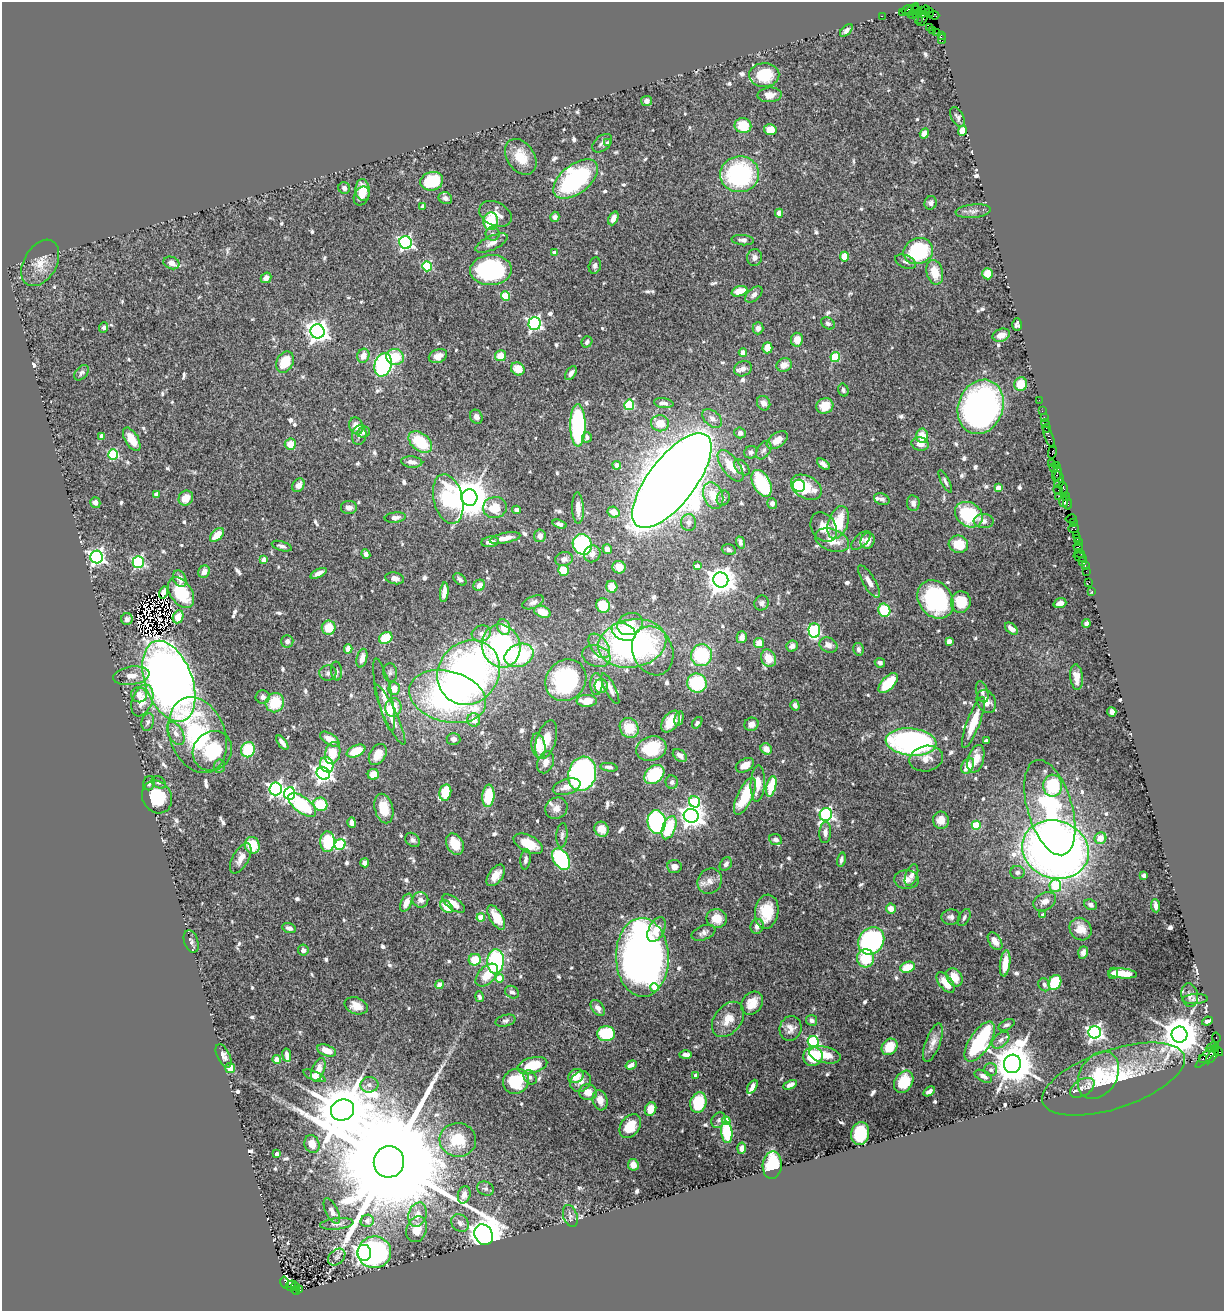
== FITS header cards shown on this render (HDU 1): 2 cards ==
NAXIS1  =                 1222
NAXIS2  =                 1309

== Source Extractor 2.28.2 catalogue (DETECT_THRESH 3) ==
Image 1222 x 1309 px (HDU 1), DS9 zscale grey, 1 PNG px = 1 image px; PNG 1226 x 1313 px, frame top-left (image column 1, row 1309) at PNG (2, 2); each listed source drawn as its Kron ellipse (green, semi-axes under 4 px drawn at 4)
Background 1.29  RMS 0.036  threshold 0.109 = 3 sigma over >= 5 px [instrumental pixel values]
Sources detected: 717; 7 with non-positive FLUX_AUTO (blend fragments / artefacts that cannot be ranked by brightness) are neither listed nor drawn; of the other 710, the 500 brightest by FLUX_AUTO listed and drawn (210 fainter detections omitted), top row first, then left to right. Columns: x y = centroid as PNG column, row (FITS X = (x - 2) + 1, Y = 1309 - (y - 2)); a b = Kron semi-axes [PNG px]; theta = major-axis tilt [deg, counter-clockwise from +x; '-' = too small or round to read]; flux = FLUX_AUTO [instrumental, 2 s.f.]
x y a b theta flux
908 10 6 3 19 180
912 10 9 2 38 190
915 10 5 3 - 150
926 10 4 2 - 36
921 11 3 2 - 53
903 12 3 2 - 120
930 12 4 2 - 49
918 13 5 3 - 200
913 14 5 2 - 70
923 15 4 3 - 130
934 15 5 4 - 150
882 16 2 2 - 25
918 19 4 2 - 180
923 19 8 3 65 150
929 27 2 2 - 43
846 30 8 4 44 7.2
933 30 2 2 - 56
937 32 2 2 - 79
941 35 4 2 - 120
942 39 5 2 - 94
764 75 15 12 2 72
769 95 12 7 4 18
646 101 5 5 - 10
958 117 11 6 -60 7.4
743 126 8 7 - 66
770 130 6 5 - 39
962 131 5 4 - 37
924 133 5 4 - 27
602 143 11 7 42 8.2
607 143 4 4 - 7.4
521 157 19 13 -56 50
740 174 19 18 - 310
576 179 26 14 38 360
432 181 11 9 15 91
344 188 6 5 - 8.7
363 190 11 7 -85 30
361 196 10 7 64 12
445 198 7 6 - 11
931 203 7 6 - 7.5
422 206 4 3 - 13
973 211 17 6 5 14
779 213 4 4 - 29
495 214 17 11 -26 31
555 217 5 4 - 7.1
613 218 7 4 64 18
491 221 9 7 86 83
492 234 7 6 - 7.7
743 240 11 5 -4 8.2
406 242 6 6 - 500
492 243 17 7 24 16
918 251 15 13 22 200
554 253 4 4 - 24
755 257 8 7 - 10
844 257 5 4 - 58
905 262 11 6 -21 8.6
40 263 25 16 59 40
171 263 8 6 -20 14
595 265 8 6 77 6.9
427 266 5 4 - 150
491 270 21 15 4 330
935 272 12 8 -77 47
987 274 5 5 - 30
266 278 6 5 - 17
739 291 8 5 17 41
754 295 10 6 42 10
505 296 4 4 - 100
828 323 7 5 -32 7.1
535 324 6 6 - 530
1017 325 6 4 -90 7.2
104 328 5 4 - 7.5
758 328 6 5 - 9.9
317 331 7 7 - 1700
1001 335 9 6 20 19
797 340 7 6 - 26
587 342 6 5 - 7.2
767 348 6 5 - 31
743 353 4 4 - 31
363 356 7 6 - 23
438 356 9 6 22 18
501 356 6 5 - 39
395 357 9 8 - 61
835 357 5 4 - 130
285 362 11 8 62 73
383 365 12 8 74 390
784 365 8 6 22 20
518 369 7 6 - 39
743 369 9 7 26 14
81 373 9 5 48 6.7
571 373 8 4 57 12
1021 384 7 6 - 44
843 390 6 5 - 6.7
1039 400 2 2 - 49
664 403 9 5 -7 11
764 403 7 6 - 16
629 405 5 5 - 170
825 406 8 7 - 40
981 407 28 22 69 930
1042 411 2 2 - 79
476 417 7 6 - 10
1044 417 2 2 - 58
712 418 11 7 -42 13
660 423 9 8 - 36
1046 424 4 3 - 220
578 425 21 7 -90 350
356 426 8 7 - 21
1047 428 4 3 - 160
364 432 6 5 - 10
740 433 6 5 - 10
359 435 10 7 81 11
102 436 4 4 - 17
922 436 7 6 - 37
587 437 5 4 - 9
1049 437 11 3 -67 450
132 439 13 6 -59 40
777 440 12 7 36 28
420 442 13 8 -38 97
290 444 5 5 - 39
920 444 9 6 -14 19
764 450 10 6 57 7.6
751 452 6 6 - 7.2
1052 452 7 3 78 160
113 454 5 5 - 210
412 462 10 5 -5 13
1052 463 3 2 - 73
823 464 7 4 -39 9.7
617 465 4 4 - 19
1056 465 4 2 - 130
731 466 18 8 -54 45
742 467 9 6 -46 9.5
1053 468 2 2 - 85
1057 473 9 3 80 480
1059 477 6 3 -61 400
672 481 57 23 52 12000
945 481 12 4 -63 7.2
762 483 14 8 -62 170
1059 483 5 2 - 82
298 485 7 5 58 17
799 486 6 6 - 310
806 487 16 11 -28 74
998 488 4 4 - 18
1063 488 7 3 -78 490
1058 490 5 2 - 110
156 494 4 4 - 13
713 496 13 9 -69 48
1059 496 2 2 - 83
1066 497 4 2 - 92
186 498 8 7 - 32
469 498 8 8 - 7500
723 498 8 6 67 7.5
448 499 25 14 -76 190
882 499 8 5 -23 6.7
1064 502 5 3 - 330
95 503 5 5 - 13
772 503 5 5 - 9.6
913 503 8 6 -82 11
1067 503 7 3 -79 530
349 507 8 6 1 13
495 507 12 10 5 44
578 508 16 5 -88 25
516 510 4 4 - 8.8
613 512 6 5 - 31
969 515 15 11 -35 160
395 518 10 5 6 12
1071 519 5 3 - 200
984 521 10 7 -4 13
689 522 8 7 - 12
838 522 17 10 71 94
1073 522 3 2 - 160
560 524 7 4 -19 9
824 527 16 12 -58 33
1073 528 5 4 - 340
217 535 8 5 44 38
1076 535 2 2 - 160
540 536 6 5 - 11
505 538 16 5 11 20
1077 538 3 2 - 100
832 540 18 11 -20 44
861 540 12 6 43 9.2
868 541 8 7 - 19
490 542 9 5 8 14
740 542 6 4 -73 8.8
1078 542 2 2 - 110
582 544 10 9 - 290
958 544 10 8 -15 62
282 546 10 4 -17 7.9
1078 547 5 4 - 360
607 549 5 4 - 14
729 550 7 5 -17 6.6
1080 553 5 2 - 62
366 554 5 4 - 9.9
592 554 8 8 - 13
97 557 6 6 - 800
1080 557 6 3 -14 54
564 559 9 7 9 10
264 560 4 4 - 22
138 562 6 5 - 370
1083 562 3 3 - 310
1085 565 3 2 - 81
697 566 4 4 - 15
619 567 6 6 - 24
563 570 5 5 - 43
1086 571 2 2 - 66
204 572 6 5 - 16
318 573 9 4 26 14
395 578 9 6 -10 12
180 579 9 6 -61 17
460 579 7 5 -41 6.6
721 580 7 7 - 3300
869 581 18 6 -59 18
1089 582 3 2 - 28
479 585 6 5 - 18
612 587 6 5 - 34
1092 591 3 2 - 22
163 592 6 4 74 13
444 592 10 4 84 17
181 593 17 10 -55 91
935 599 20 16 -53 300
533 602 11 6 24 9.5
961 602 10 10 - 63
762 603 8 7 - 7.5
1060 603 6 5 - 15
603 606 7 6 - 59
884 610 6 6 - 110
542 612 8 5 -22 32
178 617 7 5 66 31
127 619 6 6 - 10
1086 623 4 4 - 9.2
630 624 13 10 27 33
504 627 8 6 -69 46
329 628 7 7 - 51
1011 629 7 4 -41 15
814 630 7 5 -88 290
624 632 13 8 -23 110
481 633 10 8 16 12
742 637 6 5 - 18
386 638 7 5 36 72
287 641 6 6 - 12
949 641 4 4 - 21
632 643 34 24 11 690
759 643 5 5 - 30
828 645 9 7 -25 15
501 646 22 19 -73 410
599 646 14 8 -53 22
792 646 6 5 - 12
348 649 4 4 - 55
858 649 6 5 - 7.5
653 651 25 20 -69 79
519 655 15 11 23 210
702 655 11 10 - 180
596 656 14 10 -19 27
362 658 9 5 75 17
768 658 9 7 -66 42
880 663 5 4 - 8.9
337 671 9 5 -86 7.3
390 672 9 7 -84 7.7
469 672 34 30 54 1100
328 673 8 7 - 8.4
131 676 18 9 8 24
1076 677 13 6 -83 23
566 680 22 19 49 290
169 681 42 23 -70 2900
697 683 10 9 - 160
888 683 12 6 47 82
596 684 11 6 -89 35
601 686 7 6 - 20
394 689 6 6 - 29
610 689 17 5 -63 16
982 692 11 6 -74 8.2
139 695 8 7 - 21
384 695 37 7 -78 33
263 697 7 7 - 9.8
448 697 39 25 -15 650
142 700 17 10 68 31
587 701 10 6 0 38
986 701 12 9 -61 23
275 703 10 9 - 74
795 705 5 4 - 9.5
393 707 9 8 - 43
1112 712 5 4 - 9.5
390 715 33 6 -65 39
679 718 7 4 78 8
474 720 6 6 - 27
671 721 12 7 54 41
148 722 9 6 75 7
973 722 27 6 69 58
697 723 6 4 51 7.1
751 724 7 6 - 16
629 728 10 9 - 57
176 733 12 7 -60 16
197 735 39 27 -70 260
330 739 11 5 -32 33
454 739 7 6 - 10
546 740 20 9 73 42
986 741 4 3 - 12
911 742 25 13 -6 550
282 743 8 3 -53 12
538 746 13 7 -82 48
651 749 15 12 17 100
766 749 6 5 - 20
248 750 8 7 - 99
212 751 21 18 48 110
356 751 10 5 24 65
333 753 11 7 76 49
378 754 11 8 59 35
680 756 8 5 -37 14
926 758 17 12 13 28
976 759 14 7 73 40
546 762 11 8 67 19
327 765 8 6 -64 100
745 765 10 6 28 22
219 766 7 5 80 6.7
968 766 8 5 60 33
609 767 8 4 -8 7.8
323 773 7 6 - 890
373 774 5 5 - 31
582 774 17 13 73 540
654 774 11 8 41 140
159 782 8 5 -32 6.6
672 782 6 6 - 8.9
149 783 7 6 - 6.8
758 784 18 7 87 37
771 786 10 5 77 76
1053 786 11 9 89 120
567 787 14 7 17 22
276 789 6 6 - 730
445 792 8 6 79 75
290 793 6 5 - 400
488 796 11 6 84 88
745 796 20 7 65 98
157 797 17 14 -63 84
695 802 6 5 - 190
320 804 7 6 - 97
302 805 16 8 -38 180
556 808 11 10 - 17
1050 808 49 22 -74 260
384 809 15 9 -75 56
826 814 6 6 - 550
691 816 7 7 - 1900
941 820 9 8 - 26
657 822 11 9 -84 360
352 823 5 4 - 15
976 825 4 4 - 84
669 828 12 6 69 100
602 829 8 7 - 19
825 832 11 6 86 12
562 835 12 5 86 7.4
1100 838 6 5 - 28
776 839 6 5 - 9.1
413 840 8 6 -44 8.2
327 842 10 7 88 110
340 844 6 5 - 200
455 844 11 8 -61 49
528 844 16 8 -27 61
252 845 8 7 - 62
1055 850 34 28 -18 2300
241 858 17 8 61 23
526 859 10 5 85 8.8
561 859 12 7 -59 280
841 859 7 3 78 7.3
365 863 4 4 - 12
726 864 7 5 55 9.1
674 867 7 6 - 16
1017 872 7 6 - 8.1
496 875 12 7 54 26
911 875 11 6 69 14
1144 875 4 4 - 11
907 880 12 9 -5 17
710 881 13 11 56 20
1055 886 6 6 - 80
420 900 8 7 - 12
1045 901 12 8 27 18
406 903 9 5 66 23
454 904 13 6 -37 23
1091 905 6 5 - 7.8
1155 906 7 3 -83 8.1
446 907 7 5 -47 47
891 909 5 5 - 23
767 912 17 11 82 69
1043 915 4 3 - 8.7
496 917 14 6 -60 44
951 917 9 7 3 9.9
481 918 4 4 - 37
717 918 10 9 - 35
964 918 9 5 62 7.5
757 926 7 6 - 12
289 928 7 4 -23 9.8
657 929 13 7 64 38
1080 929 12 10 -51 28
703 933 12 7 22 11
191 941 11 7 -72 8.5
871 941 14 12 52 450
995 941 10 6 -58 22
303 950 5 5 - 9.1
1083 952 6 4 72 10
642 957 39 26 -88 1700
865 958 9 8 - 85
475 960 6 6 - 56
496 961 12 8 85 260
1005 963 13 5 83 47
907 967 7 5 19 52
1113 973 6 4 70 8
1123 974 14 5 -4 44
487 975 14 8 45 43
954 977 10 7 -58 33
499 978 4 4 - 50
1055 982 8 6 66 130
946 983 12 6 -50 34
439 985 4 4 - 12
1044 985 7 5 -59 6.9
654 987 4 4 - 22
512 992 7 6 - 8.9
1190 995 12 8 -82 11
479 997 5 4 - 6.8
1195 999 12 5 3 7.5
752 1003 12 10 52 35
356 1006 12 8 -21 26
598 1008 9 5 -54 13
728 1019 20 13 51 37
812 1020 5 5 - 7.5
505 1021 10 5 15 8.1
1207 1021 5 4 - 11
1006 1025 9 5 28 7
790 1028 12 11 - 19
1095 1032 6 6 - 820
606 1034 9 7 -1 130
1179 1035 8 8 - 7900
1216 1038 5 3 - 700
1001 1040 10 6 42 11
813 1041 5 5 - 290
980 1042 23 10 57 250
933 1043 20 7 70 19
889 1047 9 7 51 59
1212 1047 7 3 26 61
327 1050 10 5 -22 35
1217 1051 6 3 -38 360
287 1055 7 3 -81 9.6
686 1055 6 4 1 10
825 1055 16 8 -12 38
1212 1055 9 4 56 220
224 1056 12 6 -64 12
813 1056 10 9 - 100
1207 1056 15 4 47 540
1203 1059 3 2 - 140
277 1060 4 4 - 37
1012 1064 9 8 - 9200
532 1065 15 8 16 82
631 1065 6 4 18 22
230 1068 5 5 - 27
318 1070 12 6 69 24
991 1070 6 6 - 7.5
1098 1075 25 18 58 91
314 1076 12 4 -24 16
576 1076 8 6 33 36
696 1076 4 3 - 15
983 1076 9 5 -28 11
530 1077 8 6 -57 7.4
1113 1079 74 29 19 200
516 1081 13 12 - 120
581 1081 11 9 48 18
904 1082 12 8 58 59
369 1085 9 7 6 10
790 1085 7 4 26 10
752 1087 7 4 62 14
1082 1088 13 8 32 17
929 1091 6 4 33 9.7
588 1092 9 8 - 23
600 1100 10 7 -75 21
698 1103 10 8 74 93
651 1109 7 5 67 30
342 1110 12 10 25 21000
719 1120 8 6 52 6.9
726 1121 4 4 - 59
630 1126 13 9 55 52
727 1132 11 5 -84 120
860 1134 11 9 78 120
458 1140 18 17 - 71
312 1144 9 7 -69 28
742 1148 5 4 - 14
277 1154 4 4 - 12
389 1162 16 15 - 150000
633 1165 6 5 - 19
772 1165 14 9 85 130
485 1189 8 6 -23 6.7
464 1195 9 6 75 12
332 1211 14 6 -63 13
417 1215 12 9 72 25
570 1216 11 7 -72 9.3
367 1221 6 6 - 13
460 1223 10 8 -45 11
337 1224 17 5 6 11
417 1229 13 10 71 36
484 1235 11 8 -62 4900
374 1252 16 16 - 400
364 1253 8 7 - 1500
337 1257 10 7 43 8.9
285 1283 6 3 -75 350
291 1285 5 4 - 570
295 1287 4 3 - 370
296 1290 5 3 - 170
299 1290 3 3 - 660
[210 fainter detections neither listed nor drawn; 7 non-positive-flux detections neither listed nor drawn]